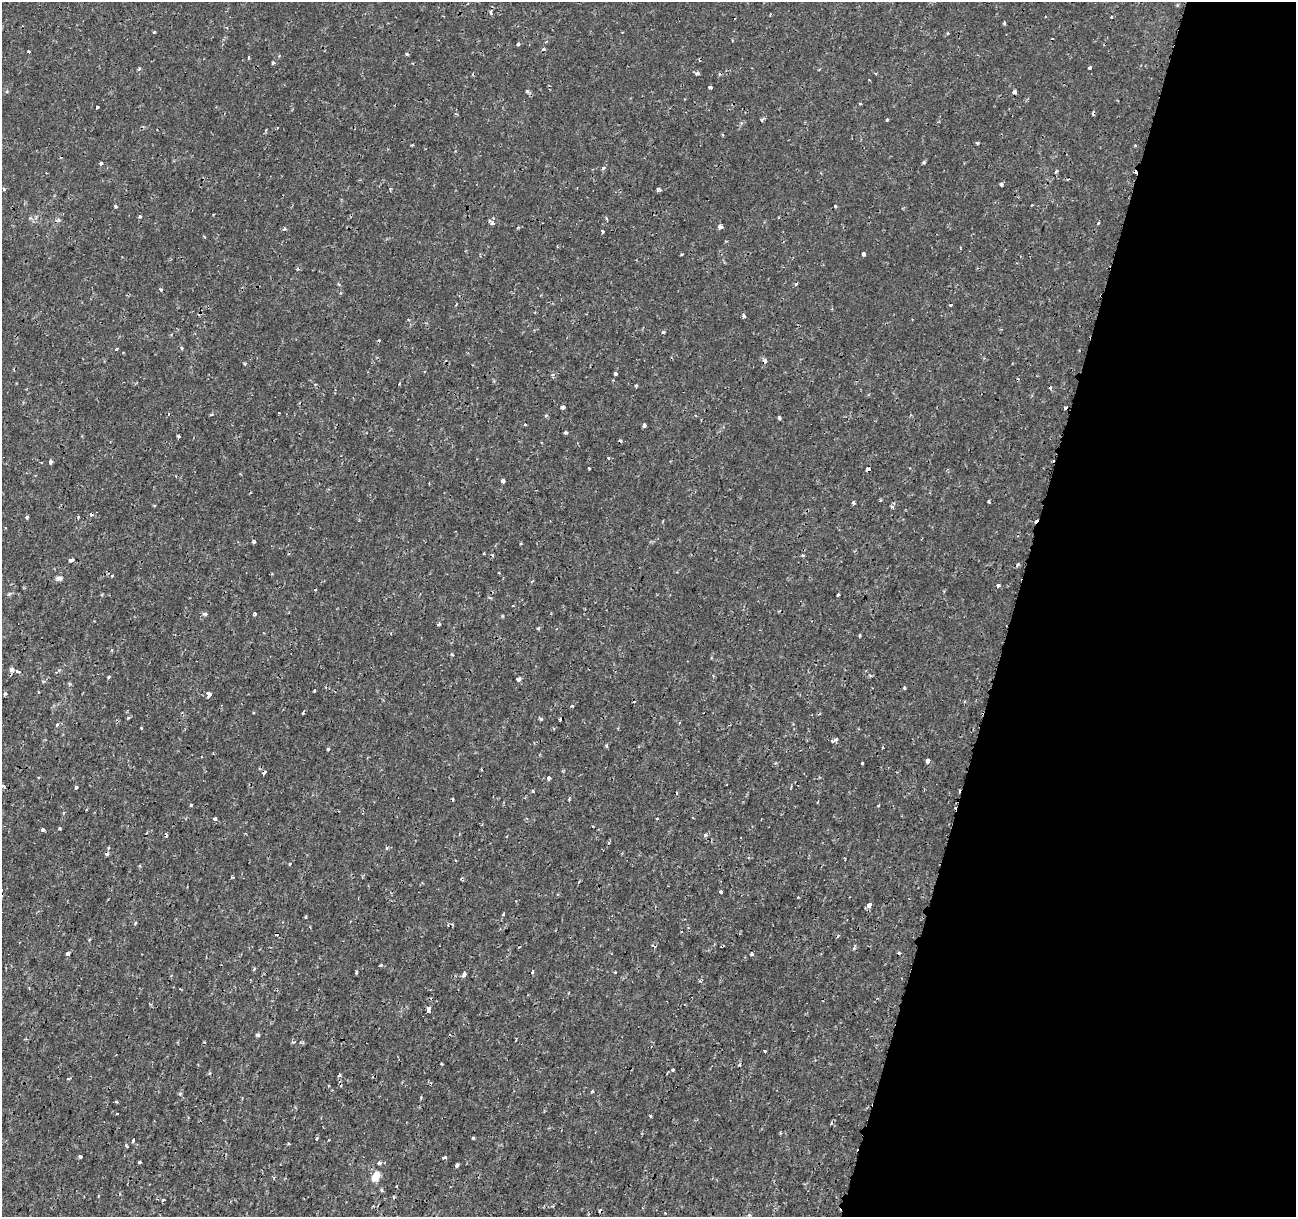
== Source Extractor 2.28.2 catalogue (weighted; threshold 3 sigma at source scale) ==
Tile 8 of 4 x 4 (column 4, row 2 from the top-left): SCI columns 3900-5193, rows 2707-3921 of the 5219 x 5473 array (HDU 1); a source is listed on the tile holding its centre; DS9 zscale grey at full resolution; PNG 1298 x 1219 px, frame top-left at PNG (2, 2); no overlay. Shown black and unused: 22% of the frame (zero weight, under 2 of 3 exposures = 3% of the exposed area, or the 3 px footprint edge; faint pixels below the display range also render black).
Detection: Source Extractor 2.28.2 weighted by HDU 2 'WHT'; one run over the whole footprint, this tile lists its part. Background 4.26e-05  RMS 7.7e-04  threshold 0.00347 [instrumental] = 3 sigma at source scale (4.5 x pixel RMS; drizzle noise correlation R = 1.50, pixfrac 1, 0.0396/0.0396 arcsec/px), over >= 5 px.
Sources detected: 222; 32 cosmic-ray / hot-pixel residue — not listed; the other 190 listed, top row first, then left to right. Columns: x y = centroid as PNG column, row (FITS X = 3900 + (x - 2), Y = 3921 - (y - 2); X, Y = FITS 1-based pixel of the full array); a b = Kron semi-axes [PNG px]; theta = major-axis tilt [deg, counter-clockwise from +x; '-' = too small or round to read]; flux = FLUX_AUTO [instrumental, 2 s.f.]
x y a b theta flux
1177 5 5 4 - 0.1
491 12 5 4 - 0.34
770 14 4 2 - 0.061
1111 17 3 3 - 0.087
1004 23 4 3 - 0.15
154 32 3 3 - 0.11
948 33 3 3 - 0.1
732 40 3 2 - 0.068
518 44 4 3 - 0.22
543 49 5 4 - 0.12
29 51 3 3 - 0.16
407 54 4 3 - 0.15
249 57 5 3 - 0.079
273 63 4 3 - 0.18
1090 67 4 3 - 0.15
139 69 5 4 - 0.13
819 70 4 2 - 0.068
697 73 5 4 - 0.23
710 87 4 3 - 0.3
527 91 5 5 - 0.13
1014 92 4 4 - 0.64
860 103 4 3 - 0.08
97 107 3 3 - 0.61
762 119 5 4 - 0.17
887 120 4 3 - 0.081
977 143 3 3 - 0.13
1135 145 3 3 - 0.11
924 162 4 3 - 0.17
101 163 4 3 - 0.2
603 168 6 4 20 0.15
1056 171 5 4 - 0.11
1001 184 4 4 - 0.17
3 189 4 4 - 0.14
390 189 5 3 - 0.08
658 189 4 3 - 0.3
1032 205 4 2 - 0.061
115 206 3 3 - 0.16
835 206 3 3 - 0.17
140 216 4 3 - 0.13
30 218 5 5 - 0.13
606 218 4 4 - 0.1
492 223 8 4 -37 0.3
1098 223 3 2 - 0.16
720 227 5 4 - 0.27
284 229 4 4 - 0.18
603 231 4 3 - 0.21
864 254 4 3 - 0.36
681 255 3 2 - 0.082
297 269 5 4 - 0.1
796 284 5 3 - 0.12
161 290 4 3 - 0.14
950 305 4 3 - 0.11
743 316 4 3 - 0.34
912 319 3 2 - 0.048
663 332 4 3 - 0.17
117 348 3 3 - 0.14
182 348 5 3 - 0.084
764 361 4 3 - 0.51
615 374 4 3 - 0.32
636 385 3 3 - 0.091
563 407 4 3 - 0.46
279 413 3 3 - 0.078
168 414 3 3 - 0.17
211 414 6 3 9 0.088
546 415 5 5 - 0.13
779 418 4 3 - 0.14
525 424 3 3 - 0.17
644 425 4 4 - 0.34
565 433 3 3 - 0.19
179 436 3 3 - 0.24
608 458 4 3 - 0.077
51 462 4 4 - 0.27
589 468 3 3 - 0.13
868 469 5 3 - 0.3
503 481 4 3 - 0.88
853 502 4 4 - 0.13
989 502 3 3 - 0.12
892 507 4 3 - 0.18
27 517 4 3 - 0.17
78 517 4 3 - 0.09
254 542 3 3 - 0.22
484 553 3 2 - 0.085
493 555 5 3 - 0.083
803 555 5 3 - 0.11
71 560 6 4 13 0.19
1018 564 6 4 58 0.11
499 573 4 2 - 0.066
112 576 4 3 - 0.078
59 578 9 6 9 0.3
998 585 3 3 - 0.24
9 594 7 4 44 0.13
838 595 3 2 - 0.12
490 598 6 3 -20 0.093
513 606 3 2 - 0.066
205 614 4 3 - 0.23
255 614 4 3 - 0.13
502 616 5 3 - 0.071
438 624 4 3 - 0.14
538 628 4 4 - 0.095
264 633 3 2 - 0.054
860 635 3 2 - 0.13
112 650 5 3 - 0.087
452 654 4 4 - 0.089
12 670 4 4 - 0.48
18 672 5 3 - 0.23
109 677 3 3 - 0.14
519 679 4 4 - 0.43
70 684 6 4 -70 0.1
904 688 3 3 - 0.14
315 690 3 3 - 0.23
38 692 4 2 - 0.062
5 694 4 3 - 0.22
209 694 4 4 - 0.54
572 706 4 3 - 0.11
129 718 5 3 - 0.095
541 719 5 4 - 0.11
57 725 3 3 - 0.44
141 728 3 3 - 0.066
835 740 7 3 29 0.26
606 746 5 4 - 0.11
328 749 4 3 - 0.18
213 753 3 3 - 0.057
928 761 5 4 - 0.22
862 763 3 3 - 0.11
38 777 3 2 - 0.15
549 778 4 3 - 0.33
3 786 5 3 - 0.092
76 787 4 3 - 0.22
533 791 4 3 - 0.11
677 793 4 2 - 0.061
191 805 4 3 - 0.1
879 805 3 3 - 0.16
215 819 3 3 - 0.34
657 819 3 2 - 0.089
482 824 3 3 - 0.067
592 826 3 2 - 0.068
60 828 3 3 - 0.1
42 829 4 3 - 0.45
705 835 5 5 - 0.12
609 843 4 4 - 0.092
387 848 4 3 - 0.18
290 864 4 4 - 0.12
233 877 5 3 - 0.075
461 879 4 3 - 0.11
721 892 3 3 - 0.61
798 897 4 2 - 0.05
869 905 4 4 - 0.59
503 914 3 3 - 0.1
306 917 3 3 - 0.1
135 923 4 3 - 0.13
722 946 4 2 - 0.097
899 953 3 3 - 0.17
68 954 4 3 - 0.27
752 954 4 4 - 0.15
381 965 4 4 - 0.088
254 969 4 3 - 0.11
356 972 3 3 - 0.17
615 972 3 3 - 0.11
464 974 6 4 73 0.35
181 989 4 3 - 0.07
428 1010 5 4 - 0.65
258 1035 3 3 - 0.35
516 1039 3 2 - 0.073
293 1042 7 4 -7 0.11
765 1051 3 3 - 0.099
116 1055 3 2 - 0.047
442 1064 3 3 - 0.15
739 1065 5 3 - 0.093
673 1070 3 3 - 0.27
339 1075 4 3 - 0.18
68 1078 6 3 9 0.081
592 1092 4 4 - 0.11
180 1093 5 5 - 0.13
421 1098 4 3 - 0.098
117 1113 3 2 - 0.074
650 1116 3 3 - 0.097
780 1133 3 3 - 0.11
317 1138 3 3 - 0.23
473 1138 4 3 - 0.13
133 1140 4 3 - 0.35
289 1143 4 3 - 0.078
126 1146 4 3 - 0.12
80 1156 4 3 - 0.27
444 1158 4 3 - 0.23
139 1162 3 3 - 0.1
379 1163 5 4 - 0.26
457 1165 4 3 - 0.47
376 1176 10 7 63 1.2
163 1200 4 3 - 0.18
749 1215 5 5 - 0.11
Overlapping masked pixels (flux is a lower limit): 3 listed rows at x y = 764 361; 868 469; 722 946